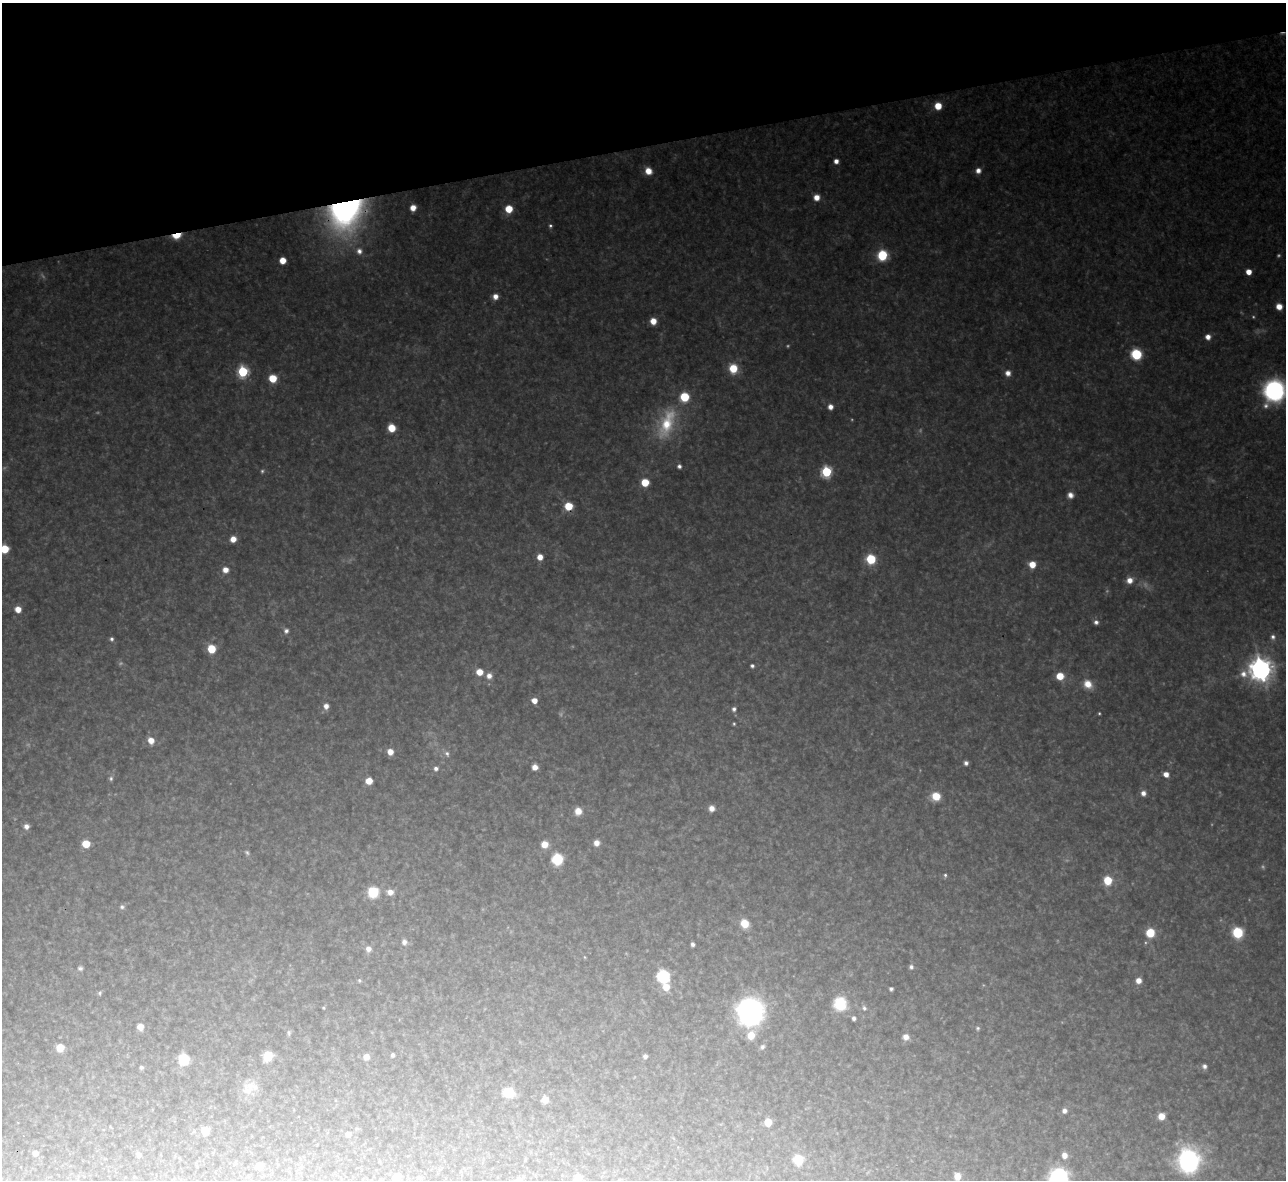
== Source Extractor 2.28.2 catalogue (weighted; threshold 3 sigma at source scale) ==
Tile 3 of 4 x 4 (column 3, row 1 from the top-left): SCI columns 2567-3850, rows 3678-4855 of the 5133 x 5115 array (HDU 1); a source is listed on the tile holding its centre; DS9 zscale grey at full resolution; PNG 1288 x 1182 px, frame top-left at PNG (2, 3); no overlay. Shown black and unused: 12% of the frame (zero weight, under 3 of 4 exposures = <1% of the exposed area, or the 3 px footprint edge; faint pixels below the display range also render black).
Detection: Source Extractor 2.28.2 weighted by HDU 2 'WHT'; one run over the whole footprint, this tile lists its part. Background 0.327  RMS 0.02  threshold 0.0884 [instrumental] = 3 sigma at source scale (4.5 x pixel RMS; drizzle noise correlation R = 1.50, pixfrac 1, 0.05/0.05 arcsec/px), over >= 5 px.
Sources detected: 153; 19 too faint to see at this stretch — not listed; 1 inside a brighter listed object's ellipse — not listed separately; the other 133 listed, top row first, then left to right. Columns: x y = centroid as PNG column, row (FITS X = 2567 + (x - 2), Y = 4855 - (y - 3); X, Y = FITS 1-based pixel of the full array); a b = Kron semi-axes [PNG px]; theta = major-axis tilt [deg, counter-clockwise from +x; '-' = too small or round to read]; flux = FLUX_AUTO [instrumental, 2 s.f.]
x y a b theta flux
938 106 6 6 - 43
836 161 4 4 - 16
648 171 7 6 - 30
978 171 6 6 - 14
816 197 6 6 - 22
413 208 6 5 - 23
509 209 6 6 - 49
346 212 36 29 46 670
550 226 5 5 - 4.4
177 235 8 5 16 71
359 251 9 8 - 13
882 255 7 6 - 150
283 260 5 5 - 32
1249 272 5 5 - 27
495 296 6 6 - 17
1279 306 6 5 - 25
653 321 6 5 - 29
1208 337 6 5 - 16
1136 354 7 7 - 150
733 368 9 8 - 59
243 371 6 6 - 220
1008 373 7 7 - 14
273 378 6 6 - 64
1274 391 19 17 68 360
830 407 5 5 - 15
666 423 48 22 69 140
391 428 6 6 - 52
679 466 5 5 - 7
826 472 6 6 - 220
645 482 6 6 - 60
1070 495 7 6 - 14
568 506 6 6 - 57
233 539 6 6 - 22
4 549 6 6 - 63
540 557 6 5 - 23
871 559 6 6 - 120
1032 564 6 6 - 34
225 570 7 6 - 19
1130 580 7 7 - 20
18 609 6 5 - 26
1096 622 5 5 - 8.2
286 631 8 7 - 8.9
1273 637 8 7 - 8.6
111 639 5 5 - 5.5
211 649 6 6 - 64
752 666 4 4 - 5.4
1261 669 9 9 - 2300
479 672 6 6 - 30
489 676 7 7 - 16
1060 676 6 6 - 45
1088 684 11 9 -45 30
534 700 5 4 - 24
326 706 6 6 - 15
734 709 6 6 - 6.7
1099 713 3 3 - 2.6
734 724 3 3 - 2.7
151 740 7 6 - 24
390 752 6 6 - 23
447 754 8 7 - 8.7
966 763 5 4 - 7.6
535 767 5 5 - 18
436 768 6 6 - 8.6
1166 774 6 5 - 17
111 778 7 6 - 5.2
369 781 6 5 - 32
1143 793 6 5 - 12
936 796 7 7 - 52
711 808 6 6 - 16
578 811 9 8 - 23
26 826 6 5 - 13
596 843 6 6 - 18
86 844 6 5 - 54
545 844 7 6 - 28
557 859 8 7 - 140
945 875 5 4 - 4
1108 880 7 6 - 68
373 892 8 7 - 100
390 892 8 7 - 18
122 907 6 5 - 5.7
744 923 7 6 - 54
1150 933 7 7 - 70
1237 933 7 6 - 180
404 942 8 7 - 11
692 944 4 4 - 6.8
368 949 7 7 - 14
585 957 5 3 - 1.9
911 967 6 5 - 6.7
80 968 7 5 3 5.1
663 976 7 7 - 250
359 980 6 5 - 3.6
1138 980 6 6 - 18
666 987 8 7 - 33
891 989 4 4 - 5.1
99 993 6 4 69 3.5
840 1004 16 16 - 69
323 1008 4 3 - 2.1
864 1008 7 6 - 6.2
750 1012 20 20 - 530
854 1018 4 4 - 7.3
140 1027 6 5 - 23
978 1028 6 6 - 4.2
289 1033 8 6 86 4.8
751 1035 7 6 - 39
906 1037 7 7 - 14
762 1047 6 5 - 5.6
60 1048 6 6 - 36
393 1055 4 4 - 5.9
268 1056 7 7 - 63
645 1056 4 4 - 6.9
366 1057 7 6 - 17
184 1059 8 8 - 100
1204 1066 6 5 - 7.9
141 1067 5 4 - 5.2
250 1087 24 16 22 34
508 1092 8 7 - 80
545 1099 6 5 - 23
1064 1111 6 6 - 9.9
1161 1116 6 6 - 33
768 1122 6 6 - 37
205 1131 6 6 - 34
348 1134 6 5 - 9.3
35 1153 5 5 - 14
139 1155 6 5 - 7.8
1064 1155 7 6 - 17
798 1160 6 6 - 96
1189 1160 24 22 89 310
259 1166 6 5 - 26
957 1176 7 6 - 27
134 1177 4 3 - 1.6
396 1177 6 5 - 30
419 1177 5 4 - 3.6
578 1177 9 8 - 13
1059 1179 17 16 - 280
Overlapping masked pixels (flux is a lower limit): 2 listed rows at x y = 346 212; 177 235
Isophote crosses this tile's border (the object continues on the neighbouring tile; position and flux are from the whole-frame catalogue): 4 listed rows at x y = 1274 391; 4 549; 396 1177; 1059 1179